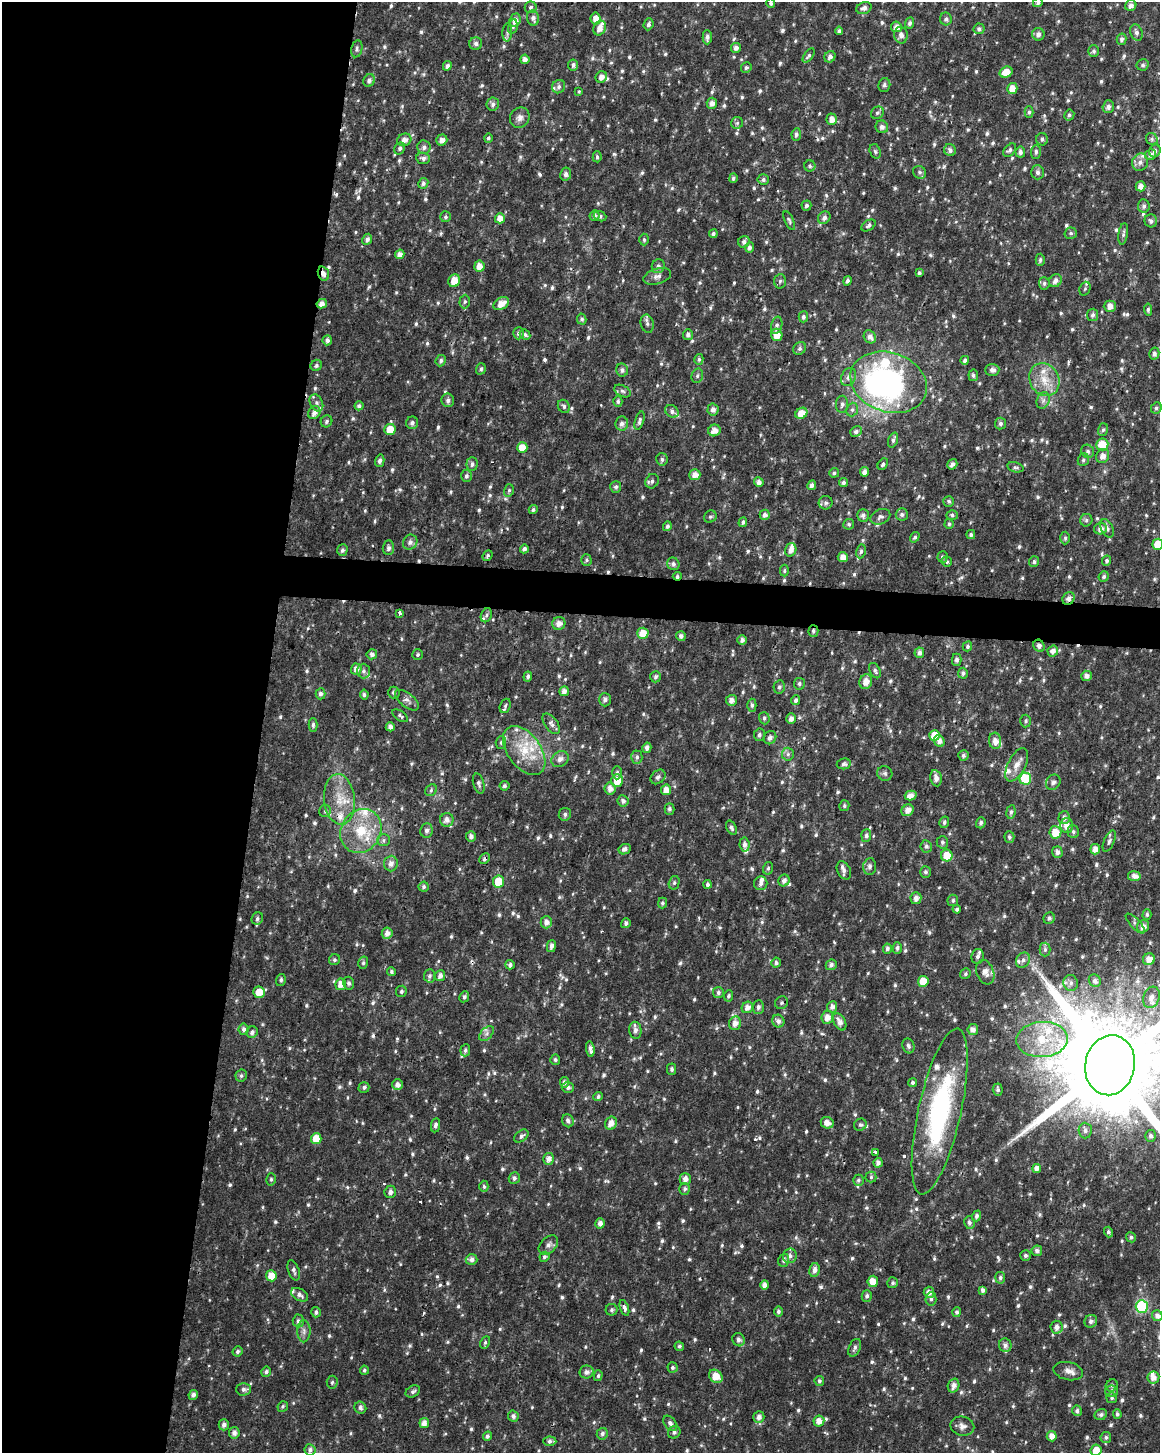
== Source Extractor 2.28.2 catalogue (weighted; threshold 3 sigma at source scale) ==
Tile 5 of 4 x 3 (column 1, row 2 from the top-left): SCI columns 1-1158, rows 1685-3135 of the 4637 x 4872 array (HDU 1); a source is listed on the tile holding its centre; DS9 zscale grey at full resolution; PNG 1162 x 1455 px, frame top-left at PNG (2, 2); each listed source drawn as its Kron ellipse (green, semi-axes under 4 px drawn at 4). Shown black and unused: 25% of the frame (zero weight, under 2 of 3 exposures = <1% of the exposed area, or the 3 px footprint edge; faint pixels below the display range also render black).
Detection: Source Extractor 2.28.2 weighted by HDU 2 'WHT'; one run over the whole footprint, this tile lists its part. Background 0.0215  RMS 0.0042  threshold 0.019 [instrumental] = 3 sigma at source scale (4.5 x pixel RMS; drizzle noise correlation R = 1.50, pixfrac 1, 0.0396/0.0396 arcsec/px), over >= 5 px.
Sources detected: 971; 1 inside a brighter object's white glare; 6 cosmic-ray / hot-pixel residue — neither listed nor drawn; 35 inside a brighter listed object's ellipse — not listed separately; of the other 929, all 500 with FLUX_AUTO >= 0.819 (the completeness limit of this list) listed and drawn (429 fainter detections not listed), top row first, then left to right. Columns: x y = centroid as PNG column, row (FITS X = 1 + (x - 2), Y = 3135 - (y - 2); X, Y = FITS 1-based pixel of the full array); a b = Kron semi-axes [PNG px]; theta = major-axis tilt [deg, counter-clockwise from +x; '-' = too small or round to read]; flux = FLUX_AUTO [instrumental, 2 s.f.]
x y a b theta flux
771 3 5 4 - 0.92
1038 3 5 4 - 0.95
1131 5 6 5 - 2.3
531 7 6 6 - 1.1
864 8 8 5 24 1.8
533 18 7 6 - 1.7
596 19 6 5 - 3.1
946 19 6 6 - 1.2
515 20 7 5 69 2.7
910 23 6 4 67 1.1
649 24 6 5 - 1.1
513 27 7 4 77 1
896 27 5 5 - 2.6
600 28 8 5 66 3.3
979 29 5 5 - 1.2
839 31 4 4 - 1.3
507 32 9 4 88 1.1
1136 32 8 6 -70 1.4
1038 34 6 6 - 1.7
901 35 8 7 - 2.3
707 37 7 4 90 1.5
1121 39 6 5 - 1.1
476 44 6 6 - 1.4
736 48 5 5 - 1.9
357 49 8 5 78 1
1094 51 6 5 - 0.99
809 55 8 4 53 0.94
830 57 6 5 - 1.5
525 59 5 4 - 2.3
573 65 5 5 - 1.3
1143 65 6 5 - 0.87
447 66 5 4 - 1.4
746 68 5 5 - 0.82
1006 72 6 5 - 5.1
601 77 6 5 - 2.3
369 80 6 5 - 1.7
884 85 7 6 - 1.2
559 87 7 6 - 1.2
1012 88 5 5 - 4.4
579 92 3 3 - 0.85
712 103 5 5 - 2.3
493 104 6 6 - 1.3
1108 107 6 5 - 1.6
1029 112 6 4 89 0.85
877 113 7 6 - 0.91
1069 115 5 5 - 1
520 118 10 9 - 2.3
832 119 5 5 - 3.1
737 123 6 6 - 0.94
882 127 6 6 - 1.6
796 134 6 4 80 1.2
488 138 4 4 - 0.9
1042 139 6 6 - 1.1
1152 139 6 5 - 0.96
404 140 7 6 - 2.6
442 140 6 5 - 2.4
424 147 7 6 - 1.5
400 148 6 5 - 0.99
950 150 6 5 - 1.4
1010 150 8 5 44 1.1
875 151 7 5 -72 0.85
1155 151 6 5 - 1.4
1020 152 5 4 - 1.5
1036 152 7 5 88 1
1151 155 5 5 - 1.9
597 157 5 4 - 0.88
423 158 7 5 -7 1.4
1140 162 9 8 - 2.1
810 166 5 5 - 0.82
919 172 7 6 - 0.95
1038 172 7 6 - 1.3
566 174 7 5 79 1.3
733 178 5 4 - 1
763 180 5 5 - 1.1
423 183 5 5 - 1.3
1141 186 5 5 - 2.5
806 205 5 5 - 1.1
1144 206 7 6 - 1.3
595 216 5 5 - 1.3
600 216 6 5 - 1.1
445 217 5 5 - 0.87
500 218 5 5 - 4.1
824 218 6 5 - 1.6
789 220 10 4 -66 0.9
1151 221 6 6 - 1.4
869 225 8 5 34 1.1
1071 233 6 5 - 0.97
713 234 4 4 - 0.97
1123 234 11 5 81 1.1
367 239 6 5 - 1.6
644 240 6 4 -88 0.86
744 242 6 5 - 1.4
749 247 5 4 - 1.6
400 254 5 4 - 2.8
1040 260 6 4 89 0.87
479 266 5 5 - 3.7
658 266 7 6 - 1.4
919 273 4 3 - 0.95
323 274 7 5 -70 2.3
657 276 14 7 17 2.2
454 281 6 5 - 5.3
780 281 7 6 - 0.96
847 281 5 4 - 1
1055 281 7 6 - 1.9
1044 283 6 5 - 1.1
1085 289 7 5 68 0.83
465 302 7 5 88 0.86
322 304 5 4 - 2.5
501 304 8 5 31 4.2
1110 306 6 5 - 2.7
1148 310 6 4 -83 0.83
1093 315 6 5 - 1.2
803 317 5 4 - 1
582 319 5 4 - 0.93
647 324 9 6 -77 1.4
777 325 9 5 76 1.2
519 333 6 5 - 1.2
525 334 5 5 - 0.91
688 335 5 5 - 1.6
777 335 6 5 - 5.3
870 337 7 5 -56 2.3
327 340 5 4 - 1.8
800 348 7 5 46 1.2
1154 353 6 5 - 1.6
699 359 5 4 - 0.84
965 360 4 4 - 1.4
441 361 6 5 - 1
316 365 6 5 - 0.91
481 369 6 4 70 0.96
622 370 6 6 - 1.2
992 370 7 6 - 1.6
973 375 6 5 - 1.1
697 376 7 5 75 0.88
848 377 9 7 66 1.8
1044 380 17 14 -61 7.8
889 382 39 29 -19 110
622 391 9 5 -27 1.2
448 400 7 6 - 1.5
1043 400 8 6 70 1.6
618 401 5 4 - 0.92
316 403 9 6 -63 1.4
842 404 8 6 90 1.3
359 406 4 4 - 1
564 406 7 5 -58 1.1
1156 408 6 5 - 0.96
713 409 6 5 - 1.9
852 409 7 5 69 1.1
672 411 7 5 -39 1.5
314 413 7 5 54 2.4
801 413 6 5 - 6.5
326 421 6 5 - 0.98
639 421 9 4 73 1.1
412 423 6 6 - 1.3
622 423 7 6 - 2
1000 423 6 5 - 1.1
390 429 5 5 - 7.7
714 430 6 5 - 3.2
1103 430 6 5 - 0.86
856 431 6 5 - 1.4
893 440 8 5 70 1.1
1102 444 6 6 - 7.3
522 448 5 5 - 6
1088 451 7 6 - 1.3
1103 456 7 6 - 2.7
662 459 6 5 - 1.1
1083 460 6 5 - 1
380 461 6 4 75 1.2
472 464 7 5 87 1.3
883 464 6 4 53 1
952 464 5 5 - 1.7
1015 467 8 5 -15 0.84
864 472 5 4 - 2.1
834 473 5 5 - 0.95
695 475 5 5 - 3.4
466 476 6 5 - 1.1
652 481 7 6 - 1.3
759 482 4 4 - 2
843 482 4 4 - 1.1
812 485 5 4 - 1.9
616 487 6 5 - 1.1
509 490 6 5 - 0.82
949 501 5 5 - 0.9
826 503 7 7 - 1.4
533 510 4 4 - 0.92
902 514 6 6 - 1.2
765 515 5 5 - 2
863 515 6 6 - 1.4
952 515 5 5 - 0.89
710 517 6 5 - 0.83
880 517 10 7 24 1.4
1086 520 6 6 - 0.96
743 522 5 4 - 0.97
849 524 5 5 - 0.88
949 524 5 4 - 0.86
667 526 5 4 - 1.2
1100 528 6 6 - 2.6
1107 528 10 6 -65 1.7
971 534 4 4 - 0.9
915 537 6 4 55 0.92
1065 538 6 4 89 0.83
410 542 8 7 - 1.9
1158 544 5 5 - 7.5
388 548 7 5 84 1.5
524 549 4 4 - 1.6
342 550 6 5 - 1.1
791 550 7 5 72 2.4
861 551 7 5 79 0.96
488 555 5 4 - 0.83
843 557 5 5 - 3.5
942 557 5 5 - 1.2
586 560 6 5 - 0.92
1107 561 5 4 - 0.94
947 562 5 5 - 0.85
1034 562 5 5 - 1.1
673 564 6 6 - 1.4
784 571 6 4 -89 0.89
677 576 4 4 - 1
1104 577 5 5 - 1.1
1069 598 7 6 - 2.1
399 613 3 3 - 4.8
486 615 7 5 67 0.92
559 623 7 6 - 2.9
813 631 6 5 - 1.1
643 633 6 5 - 5.2
681 636 5 5 - 1.6
742 640 4 4 - 1.5
967 646 5 4 - 0.92
1039 646 6 5 - 1.5
1053 651 5 5 - 2.3
919 653 5 5 - 1.8
372 654 5 5 - 1.4
418 655 5 5 - 0.82
957 660 6 4 89 1.5
356 669 5 5 - 2.6
363 671 7 6 - 1.3
875 671 8 5 -63 1.1
963 673 5 5 - 1.2
1087 676 5 5 - 2
528 677 5 4 - 1.1
655 677 6 5 - 1
866 682 7 6 - 3.7
799 684 6 5 - 1
779 687 7 5 78 1.1
564 691 5 4 - 2.3
394 692 6 6 - 1
320 694 5 5 - 1.4
364 695 5 4 - 0.84
407 700 14 7 -37 2.1
605 700 7 6 - 1.5
731 700 5 5 - 2.2
796 700 5 4 - 1.3
752 705 6 4 -89 0.99
505 706 7 5 70 0.97
400 716 9 4 -35 0.95
764 718 6 5 - 0.98
791 719 5 5 - 2.1
1026 721 6 5 - 0.95
551 724 12 6 -54 1.7
313 725 7 4 90 1.1
390 727 4 4 - 2.2
759 735 6 5 - 1.1
934 735 5 5 - 6.4
770 738 7 6 - 1.7
939 741 6 5 - 2.2
995 741 8 6 -85 3
501 742 6 5 - 0.85
647 748 5 4 - 1.7
524 751 28 16 -54 14
788 754 6 6 - 1.1
963 755 5 5 - 1.1
637 757 6 5 - 1.2
560 759 9 7 31 2.3
844 764 7 5 9 1.2
1017 765 18 8 63 4
617 773 7 4 89 1
885 773 8 7 - 1.1
658 777 8 6 43 1.3
936 778 8 5 -78 2.4
1025 779 6 5 - 27
617 781 6 6 - 6.3
1053 782 8 6 55 1.2
479 783 10 5 -74 1.3
504 786 5 5 - 0.98
610 789 6 5 - 2.7
431 790 6 5 - 0.85
666 790 5 5 - 3.6
911 796 6 5 - 2.6
339 799 25 15 -84 11
623 801 6 5 - 1.4
844 806 5 5 - 0.86
669 809 5 5 - 0.97
908 810 6 5 - 3.1
325 811 6 6 - 0.95
1011 812 7 4 82 1.1
565 814 6 6 - 1.2
1064 818 6 5 - 1.6
447 820 7 7 - 2.5
944 822 6 4 75 1
981 823 5 4 - 1.2
1067 825 7 6 - 3.5
731 828 7 5 -61 1.1
426 830 7 6 - 1.6
361 831 23 19 59 17
1055 832 6 6 - 7
1073 832 6 5 - 0.99
866 835 6 5 - 1.2
471 836 5 5 - 1.8
1009 837 6 5 - 1
384 840 6 6 - 1
1109 841 11 5 66 1.3
942 842 6 6 - 1.1
744 845 7 5 -82 1.8
926 846 6 5 - 1.1
625 849 6 5 - 1.5
1095 849 5 5 - 2.9
1057 852 5 5 - 1.9
947 856 6 5 - 6.6
485 859 6 4 44 0.94
391 863 8 7 - 2.5
870 866 8 6 84 1.5
768 868 6 5 - 0.92
844 870 9 6 -63 1.6
925 872 6 5 - 1
1134 876 6 5 - 2.5
784 880 6 5 - 1.9
498 882 6 5 - 9.2
674 883 7 5 75 0.9
761 883 7 6 - 1.6
708 884 4 4 - 1.1
424 887 5 5 - 0.97
916 898 6 5 - 2.2
953 900 6 5 - 0.89
662 903 5 4 - 0.84
957 909 4 4 - 1.2
1147 914 5 4 - 0.86
1049 918 6 5 - 1.1
257 919 6 5 - 1.1
546 922 6 5 - 2.5
626 923 5 4 - 1.2
1135 923 13 5 -47 1.3
1143 926 6 6 - 2.9
387 933 6 5 - 2.6
551 946 6 4 78 1.8
897 948 6 5 - 1.2
887 949 5 4 - 1.3
1045 949 7 5 89 1.1
978 956 7 6 - 1.3
1149 959 6 5 - 3.5
334 960 6 5 - 0.92
1023 960 8 6 56 1.6
363 963 6 5 - 0.89
776 963 5 4 - 0.98
510 965 4 4 - 1.2
831 965 6 5 - 1.4
391 972 4 4 - 0.83
985 972 12 8 -69 2.5
965 974 5 5 - 0.92
429 976 6 5 - 1
440 976 5 5 - 2
281 980 6 5 - 0.97
923 981 5 5 - 7.5
1095 981 6 5 - 1.5
349 983 6 5 - 1.2
1071 983 8 7 - 1.8
341 984 6 5 - 4
401 991 6 5 - 1
259 992 6 5 - 4.9
718 993 5 5 - 1.2
728 996 5 5 - 0.95
464 997 5 4 - 1
1151 997 11 8 71 2.7
781 1003 7 6 - 0.93
747 1007 6 5 - 2.6
758 1007 7 5 86 1.4
832 1007 5 5 - 1.9
827 1017 6 5 - 3.3
778 1021 6 6 - 1.6
840 1022 9 6 -61 2.6
735 1023 7 6 - 3
244 1029 6 5 - 1.3
635 1030 8 6 -84 1.9
973 1030 5 5 - 2
252 1032 6 5 - 1.4
487 1033 9 5 46 1.3
1042 1039 26 17 4 18
908 1046 7 6 - 1.1
590 1049 7 4 -81 1.8
465 1050 6 5 - 1
555 1060 5 5 - 0.99
1110 1065 30 25 78 14000
672 1069 5 4 - 1.1
241 1076 6 6 - 0.95
564 1082 5 4 - 1.5
913 1082 4 4 - 1
397 1085 5 5 - 2.3
364 1087 5 5 - 0.99
568 1087 6 5 - 1.1
998 1090 6 5 - 1
598 1097 5 4 - 0.92
940 1112 85 21 77 70
568 1121 6 5 - 1.5
611 1123 7 6 - 3
827 1123 6 5 - 2.9
435 1125 7 4 79 1.3
860 1125 6 6 - 0.9
1085 1130 8 6 -87 1.4
521 1136 8 5 37 1.3
1150 1136 6 5 - 1.5
316 1139 5 5 - 6.1
875 1152 3 3 - 1.9
548 1159 6 5 - 2.6
878 1163 5 4 - 1.8
1037 1168 4 4 - 2.8
871 1177 5 5 - 0.85
514 1178 6 5 - 1.3
271 1179 6 5 - 0.83
685 1179 6 5 - 2.7
858 1180 5 5 - 0.87
484 1186 5 4 - 0.82
685 1189 6 5 - 0.99
390 1192 6 5 - 1.5
977 1216 5 4 - 1.2
600 1223 5 4 - 2.3
969 1223 6 5 - 1.3
1108 1232 5 4 - 1.1
1131 1237 5 5 - 1.1
548 1245 11 7 43 1.9
1037 1251 5 5 - 1.5
1025 1255 5 5 - 1
790 1256 7 6 - 1.7
544 1257 5 4 - 0.95
472 1259 6 5 - 2.1
784 1260 7 5 74 1
294 1270 11 5 -72 1.4
814 1270 7 5 80 2.2
271 1276 5 5 - 6.3
1000 1278 6 5 - 1.1
873 1281 5 5 - 4.6
893 1283 5 5 - 0.91
765 1285 4 4 - 2.5
983 1290 4 4 - 1.6
929 1292 5 5 - 2.2
300 1295 9 5 -30 1.7
867 1296 6 5 - 1
931 1299 7 5 85 1.2
1142 1307 6 6 - 43
624 1308 8 4 -71 2.3
612 1310 6 6 - 0.93
778 1311 5 4 - 1.1
316 1312 5 4 - 1.1
957 1312 5 4 - 1.1
1157 1316 5 5 - 2.2
298 1321 6 5 - 1.4
1091 1321 6 6 - 1.5
1056 1327 6 6 - 2.1
304 1331 11 6 -90 1.8
739 1340 7 6 - 1.4
485 1342 6 4 63 0.92
1005 1345 7 6 - 1.7
679 1346 5 4 - 0.82
855 1348 9 5 66 1.3
237 1351 5 5 - 1.1
672 1367 5 5 - 0.91
364 1370 4 4 - 0.94
1068 1371 15 9 -12 2.7
266 1372 5 5 - 1.1
587 1372 7 6 - 2.1
598 1376 5 4 - 0.87
716 1376 7 6 - 6
1153 1378 6 6 - 2.8
819 1381 5 4 - 1
332 1382 6 5 - 0.87
1112 1385 6 5 - 0.94
953 1386 7 5 70 2.2
244 1389 7 6 - 1.5
413 1391 8 5 30 1.2
1111 1391 6 6 - 1.1
193 1395 5 4 - 1.6
1112 1398 5 5 - 0.84
283 1406 5 5 - 0.84
360 1408 6 5 - 1.2
1077 1411 5 5 - 1.2
1117 1414 5 4 - 1
1101 1415 6 5 - 1.1
513 1416 5 5 - 1.5
759 1417 6 5 - 2.1
819 1421 5 5 - 3.5
424 1423 5 5 - 2.6
670 1423 9 5 -51 1.6
224 1425 6 5 - 1.7
962 1426 12 9 -14 2.4
674 1432 6 6 - 1.2
234 1433 6 5 - 1.9
602 1434 6 5 - 1.3
487 1436 5 4 - 1.2
1052 1436 5 5 - 3.2
1106 1437 5 5 - 0.99
550 1441 6 4 -3 1.3
310 1450 5 5 - 1.6
1096 1450 6 5 - 5
Overlapping masked pixels (flux is a lower limit): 7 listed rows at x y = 323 274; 677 576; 1069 598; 813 631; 1039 646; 485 859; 1110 1065
Isophote crosses this tile's border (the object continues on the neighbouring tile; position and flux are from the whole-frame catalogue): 7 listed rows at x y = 771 3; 1038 3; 1154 353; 1158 544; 1110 1065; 1157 1316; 1096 1450